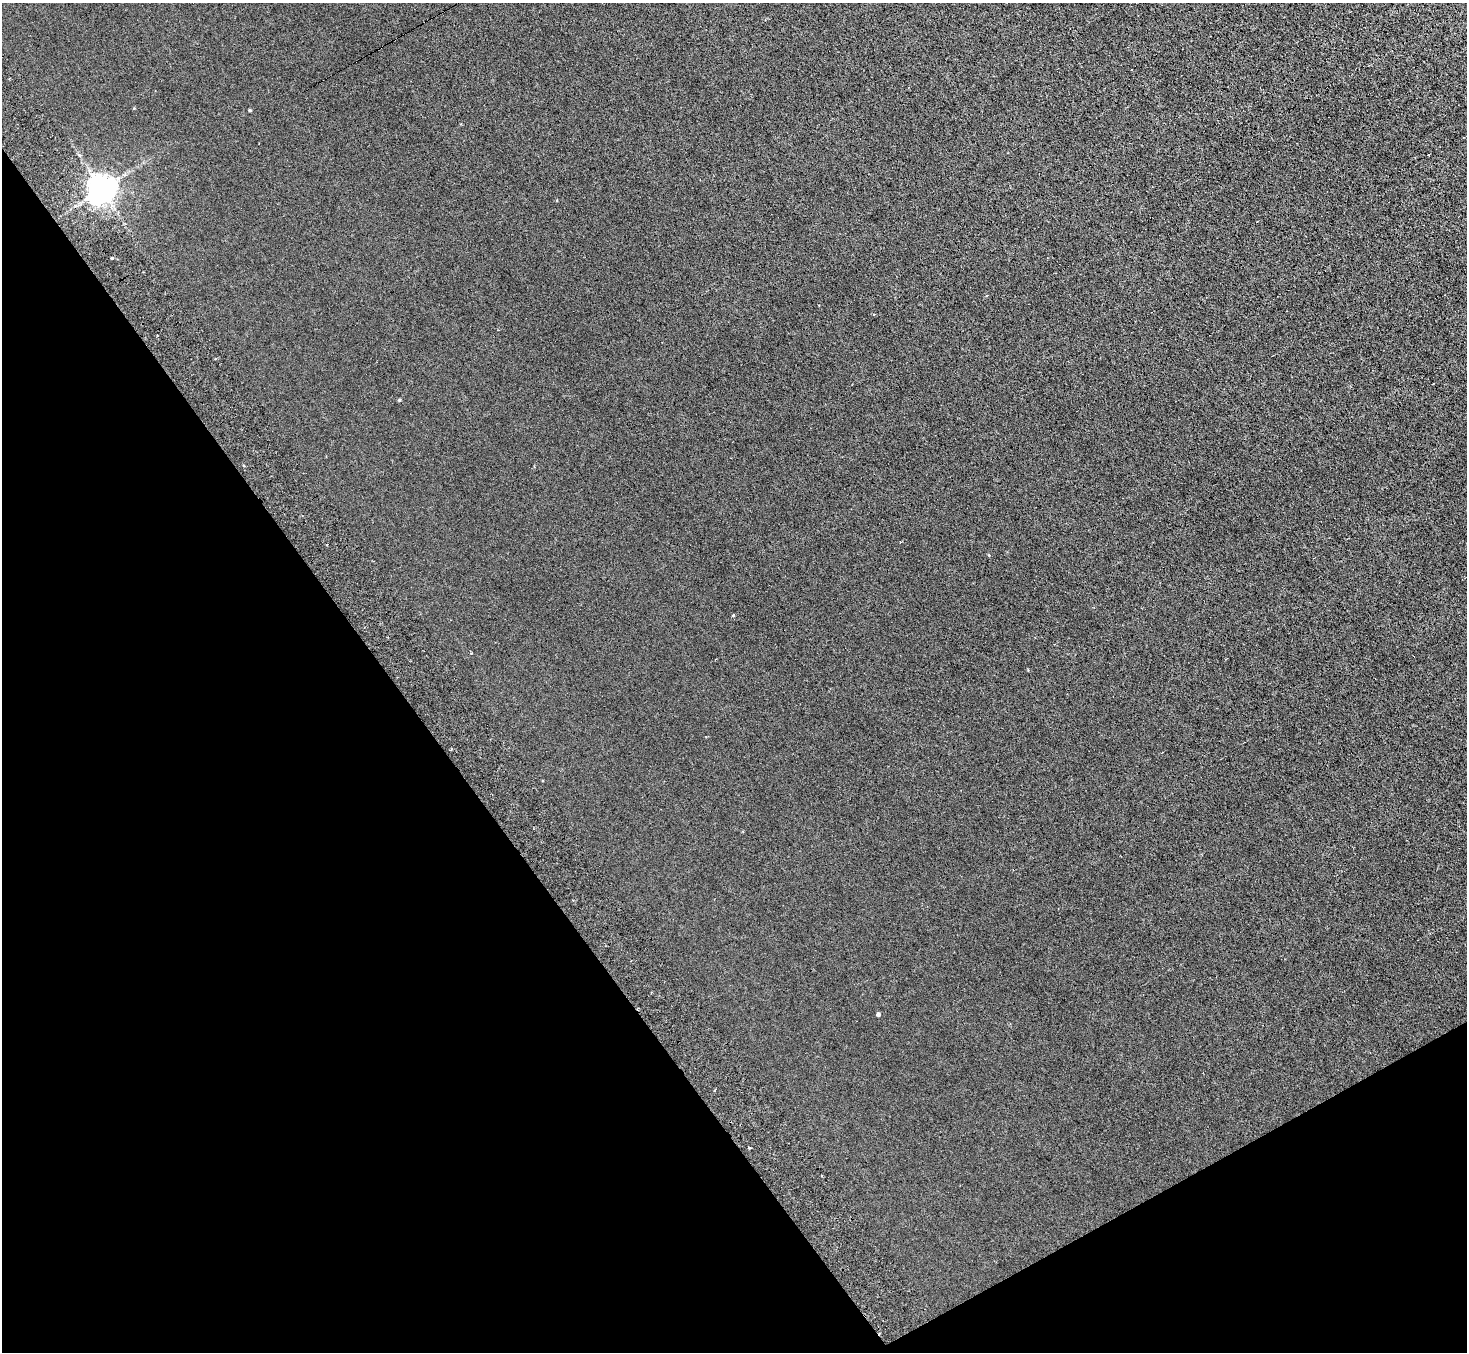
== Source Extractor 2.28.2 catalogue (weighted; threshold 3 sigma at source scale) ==
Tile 14 of 4 x 4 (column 2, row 4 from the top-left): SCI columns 1512-2976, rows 327-1676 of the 5954 x 5912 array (HDU 1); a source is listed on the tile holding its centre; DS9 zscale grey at full resolution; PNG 1469 x 1354 px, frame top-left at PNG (2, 3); no overlay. Shown black and unused: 32% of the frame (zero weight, under 3 of 6 exposures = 3% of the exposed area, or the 3 px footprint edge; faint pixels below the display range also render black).
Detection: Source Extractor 2.28.2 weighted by HDU 2 'WHT'; one run over the whole footprint, this tile lists its part. Background 0.00442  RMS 0.0026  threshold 0.0107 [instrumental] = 3 sigma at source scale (4.09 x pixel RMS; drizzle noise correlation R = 1.36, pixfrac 0.8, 0.05/0.05 arcsec/px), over >= 5 px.
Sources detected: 11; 1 cosmic-ray / hot-pixel residue — not listed; the other 10 listed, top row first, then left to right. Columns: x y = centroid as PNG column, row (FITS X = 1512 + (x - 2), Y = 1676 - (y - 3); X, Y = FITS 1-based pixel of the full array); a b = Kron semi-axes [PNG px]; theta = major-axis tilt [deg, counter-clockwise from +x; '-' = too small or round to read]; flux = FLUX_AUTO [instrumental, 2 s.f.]
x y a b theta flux
250 110 3 3 - 0.27
79 155 4 4 - 0.29
1428 155 2 2 - 0.22
102 189 9 8 - 340
112 258 3 3 - 0.35
399 400 4 3 - 0.27
733 615 4 3 - 0.29
878 1015 4 4 - 0.61
715 1089 4 2 - 0.21
749 1148 4 2 - 0.28